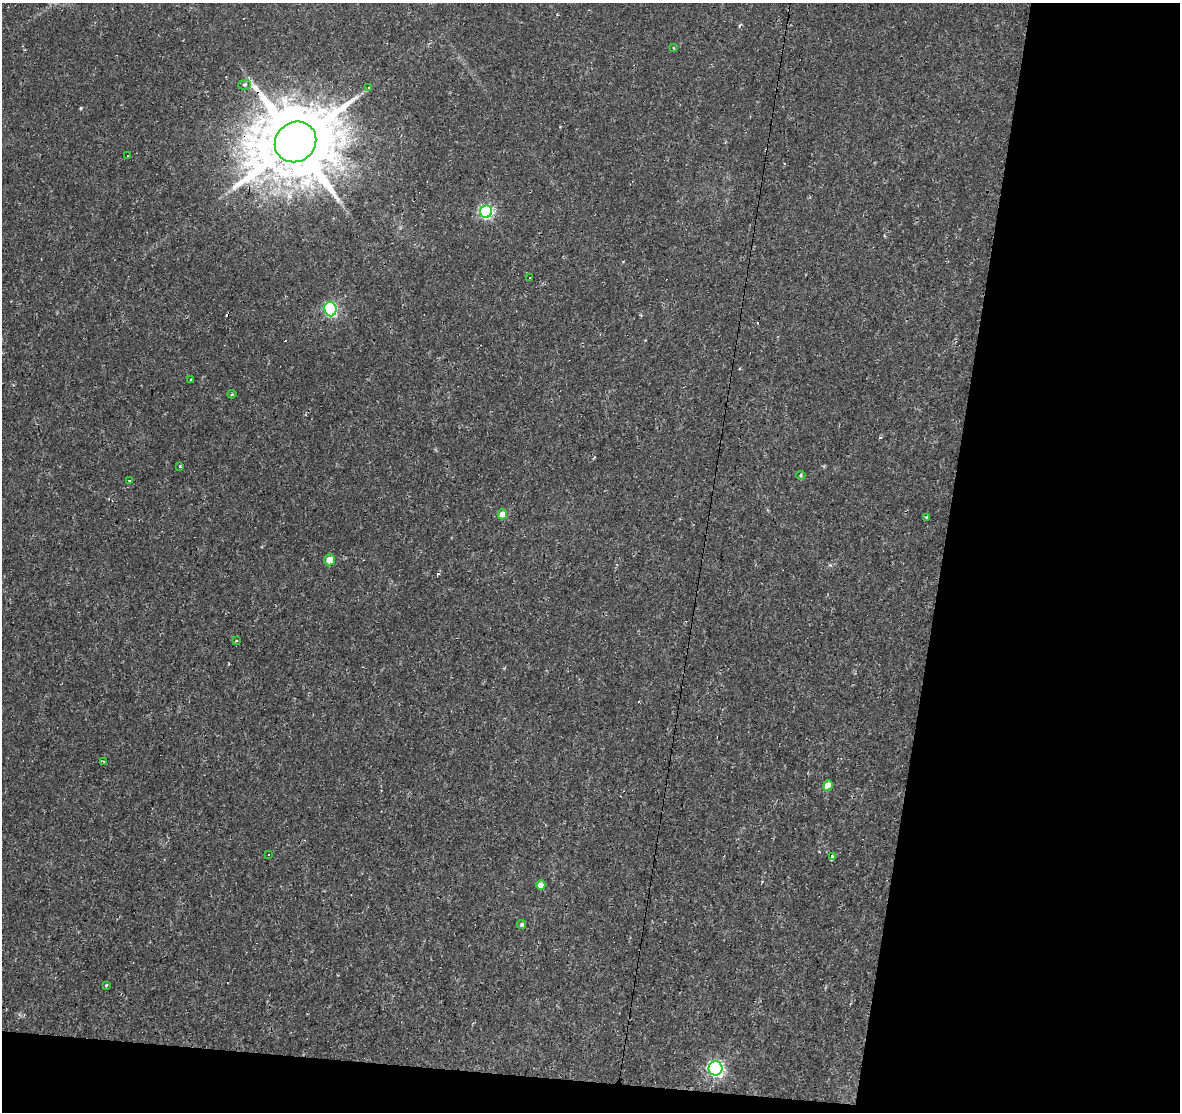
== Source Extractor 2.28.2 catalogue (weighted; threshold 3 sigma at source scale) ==
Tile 4 of 2 x 2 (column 2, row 2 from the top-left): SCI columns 1179-2356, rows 126-1235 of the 2356 x 2456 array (HDU 1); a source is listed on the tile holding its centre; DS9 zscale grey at full resolution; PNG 1182 x 1114 px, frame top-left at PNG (2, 3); each listed source drawn as its Kron ellipse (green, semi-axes under 4 px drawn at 4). Shown black and unused: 23% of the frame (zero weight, under 2 of 3 exposures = <1% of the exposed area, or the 3 px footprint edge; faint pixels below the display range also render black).
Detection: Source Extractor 2.28.2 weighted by HDU 2 'WHT'; one run over the whole footprint, this tile lists its part. Background 0.00937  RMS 0.0025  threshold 0.011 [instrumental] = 3 sigma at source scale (4.5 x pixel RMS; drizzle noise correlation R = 1.50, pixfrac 1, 0.0396/0.0396 arcsec/px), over >= 5 px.
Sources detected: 34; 9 cosmic-ray / hot-pixel residue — neither listed nor drawn; the other 25 listed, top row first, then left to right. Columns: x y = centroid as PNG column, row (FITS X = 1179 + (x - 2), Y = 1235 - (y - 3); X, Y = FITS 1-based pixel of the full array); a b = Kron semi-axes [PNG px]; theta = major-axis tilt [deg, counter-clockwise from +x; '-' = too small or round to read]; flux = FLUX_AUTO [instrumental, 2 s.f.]
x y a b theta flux
674 47 3 3 - 0.7
245 85 6 5 - 0.54
368 88 4 2 - 0.2
296 142 21 19 40 3500
128 155 2 2 - 0.29
486 212 6 6 - 41
530 277 3 3 - 2.3
330 309 7 6 - 38
191 379 3 3 - 0.32
232 394 4 4 - 0.29
180 466 3 3 - 0.19
801 475 5 4 - 0.32
129 480 3 3 - 1.8
502 514 5 4 - 3.1
927 517 3 3 - 1.3
329 560 5 5 - 2.6
237 641 4 3 - 0.29
103 761 4 3 - 0.27
828 785 5 4 - 2.7
269 854 3 2 - 0.17
832 856 4 3 - 1.4
541 885 5 4 - 2.3
522 925 4 4 - 0.54
106 985 3 3 - 0.47
715 1068 7 7 - 61
Overlapping masked pixels (flux is a lower limit): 1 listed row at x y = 296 142
Unlisted compact peaks at least as high as the median listed source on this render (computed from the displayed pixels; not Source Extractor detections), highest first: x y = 81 108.